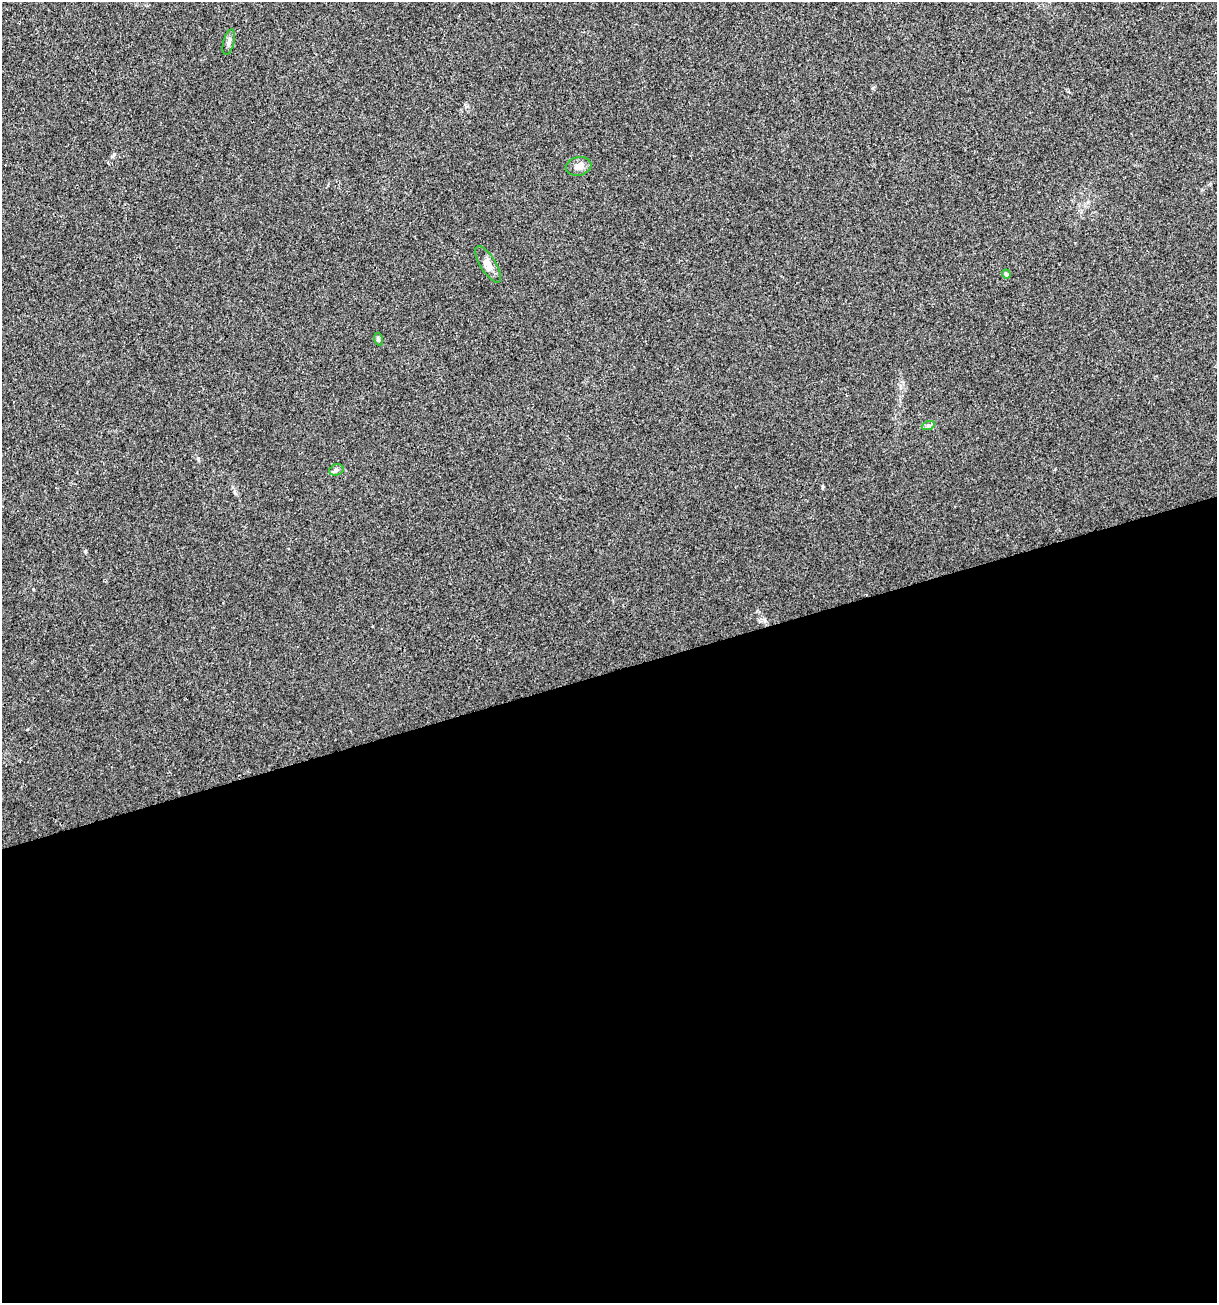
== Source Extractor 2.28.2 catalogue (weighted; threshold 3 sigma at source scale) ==
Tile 15 of 4 x 4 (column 3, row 4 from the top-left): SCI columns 2532-3746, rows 1-1301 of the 5012 x 5207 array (HDU 1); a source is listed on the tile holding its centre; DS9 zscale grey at full resolution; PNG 1219 x 1305 px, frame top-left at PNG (2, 2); each listed source drawn as its Kron ellipse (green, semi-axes under 4 px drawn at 4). Shown black and unused: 48% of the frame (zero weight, under 3 of 4 exposures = <1% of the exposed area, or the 3 px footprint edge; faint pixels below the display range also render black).
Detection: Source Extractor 2.28.2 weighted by HDU 2 'WHT'; one run over the whole footprint, this tile lists its part. Background 0.00318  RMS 0.0027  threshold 0.0121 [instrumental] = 3 sigma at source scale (4.5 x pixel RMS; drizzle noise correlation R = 1.50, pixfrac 1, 0.0396/0.0396 arcsec/px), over >= 5 px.
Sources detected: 7; all 7 listed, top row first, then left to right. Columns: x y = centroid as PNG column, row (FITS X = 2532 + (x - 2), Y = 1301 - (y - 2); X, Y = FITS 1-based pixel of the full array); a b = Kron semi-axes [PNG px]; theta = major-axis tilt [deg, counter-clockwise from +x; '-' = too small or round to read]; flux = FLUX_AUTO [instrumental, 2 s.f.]
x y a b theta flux
229 42 13 5 76 0.9
579 166 13 9 12 1.8
488 264 21 7 -58 2
1006 274 4 4 - 0.67
378 339 6 4 -72 0.35
928 426 6 4 19 0.45
336 470 7 5 16 0.6